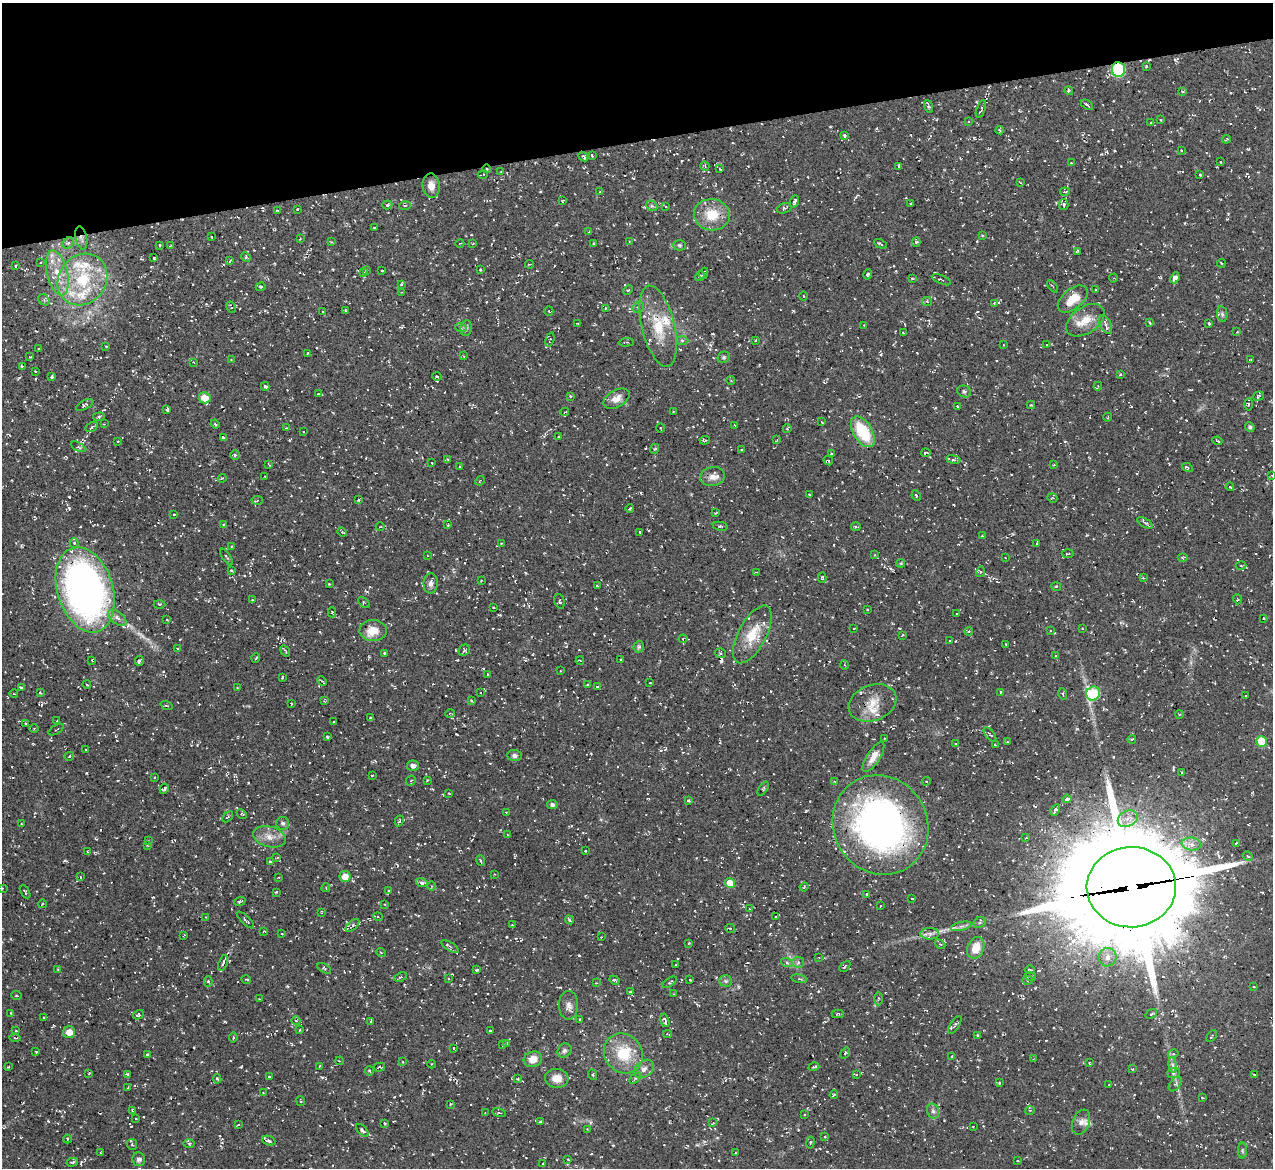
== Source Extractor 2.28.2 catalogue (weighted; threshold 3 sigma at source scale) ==
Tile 3 of 4 x 4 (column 3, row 1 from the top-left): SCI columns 2602-3872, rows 3653-4818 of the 5142 x 5088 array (HDU 1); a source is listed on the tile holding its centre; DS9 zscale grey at full resolution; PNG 1275 x 1170 px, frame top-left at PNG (2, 3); each listed source drawn as its Kron ellipse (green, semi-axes under 4 px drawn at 4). Shown black and unused: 12% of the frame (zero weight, under 2 of 3 exposures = <1% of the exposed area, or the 3 px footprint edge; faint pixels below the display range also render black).
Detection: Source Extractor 2.28.2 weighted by HDU 2 'WHT'; one run over the whole footprint, this tile lists its part. Background 0.0534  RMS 0.0089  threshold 0.0399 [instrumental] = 3 sigma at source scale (4.5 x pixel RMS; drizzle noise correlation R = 1.50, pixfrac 1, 0.05/0.05 arcsec/px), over >= 5 px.
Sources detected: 615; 1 too faint to see at this stretch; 50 cosmic-ray / hot-pixel residue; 1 long thin detection or spike segment (spike, bleed or trail) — neither listed nor drawn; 17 inside a brighter listed object's ellipse — not listed separately; of the other 546, all 500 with FLUX_AUTO >= 0.585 (the completeness limit of this list) listed and drawn (46 fainter detections not listed), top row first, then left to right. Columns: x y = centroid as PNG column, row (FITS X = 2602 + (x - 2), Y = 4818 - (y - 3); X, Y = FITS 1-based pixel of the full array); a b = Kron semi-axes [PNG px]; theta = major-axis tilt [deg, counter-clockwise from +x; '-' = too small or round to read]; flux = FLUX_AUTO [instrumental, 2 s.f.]
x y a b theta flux
1146 66 3 3 - 1.2
1118 70 7 6 - 72
1069 91 4 3 - 1.7
1182 91 4 3 - 1.4
1087 105 7 2 -35 1.4
928 106 6 4 -71 1.5
981 109 9 3 70 1.6
1161 120 3 2 - 0.59
969 122 3 3 - 0.76
1151 122 4 2 - 0.74
1000 130 4 3 - 1.2
845 135 4 3 - 2.4
1226 139 4 2 - 0.96
1181 150 2 2 - 0.71
592 156 3 2 - 0.84
583 157 5 3 - 1.9
1220 162 2 2 - 0.74
1071 163 3 3 - 0.6
705 166 5 3 - 1
899 166 3 2 - 1
487 169 4 3 - 0.72
720 169 3 2 - 0.61
501 172 4 3 - 1
483 174 5 2 - 1
1200 175 3 3 - 1.6
1020 182 4 2 - 0.6
431 186 12 8 -83 7.5
600 192 4 3 - 1
1065 192 5 3 - 1.5
562 201 3 2 - 0.81
794 201 6 3 67 2
911 203 4 2 - 0.81
1064 204 5 4 - 1.5
387 205 5 4 - 1.6
405 205 5 3 - 1.1
652 206 6 4 -42 1.6
666 207 3 2 - 0.71
784 208 7 5 22 1.7
297 209 3 2 - 0.85
277 210 4 3 - 0.83
712 215 18 15 -8 23
375 228 3 2 - 1.2
589 232 3 2 - 0.76
982 235 3 3 - 1.1
211 237 3 2 - 0.98
81 238 12 5 -78 3.8
300 239 3 2 - 0.71
332 242 4 3 - 0.75
629 242 3 2 - 0.73
916 242 5 2 - 1.2
68 243 6 5 - 2
460 243 4 2 - 0.7
593 243 3 3 - 0.7
473 244 4 2 - 0.73
880 244 7 3 -24 1.7
160 245 3 3 - 0.95
679 245 7 5 -1 1.4
170 246 4 2 - 0.71
1077 251 3 2 - 0.85
246 257 5 4 - 1.2
154 258 3 3 - 0.97
230 261 4 2 - 0.83
40 262 3 2 - 0.74
1221 263 4 2 - 0.89
529 264 4 2 - 0.65
15 266 4 3 - 1.3
367 270 4 3 - 0.73
480 270 3 2 - 0.69
382 271 3 2 - 0.67
57 273 23 10 -76 19
364 273 4 2 - 0.74
704 274 6 3 66 2
868 274 5 4 - 1.7
700 276 5 4 - 1.7
1113 278 4 4 - 0.9
1175 278 6 4 66 6.6
912 279 3 2 - 1.1
82 280 27 23 53 50
941 280 10 2 -23 1.2
401 284 3 3 - 0.88
1053 286 7 3 -50 0.99
261 287 5 4 - 1
1096 289 3 2 - 0.66
628 290 5 3 - 0.87
402 292 2 2 - 0.67
803 296 5 3 - 0.86
1073 299 17 10 40 17
44 300 6 5 - 1.8
927 301 5 4 - 1.3
994 303 3 2 - 0.84
231 307 6 4 -61 1.4
638 307 6 5 - 1.7
605 308 4 3 - 0.68
345 310 3 3 - 0.66
323 311 2 2 - 0.79
549 311 5 2 - 0.7
1222 314 8 5 -80 1.8
1085 320 21 13 34 14
577 323 4 2 - 0.85
1150 323 3 2 - 1.1
1105 324 10 5 -65 3
1209 324 3 2 - 1.3
864 325 3 3 - 0.77
658 326 41 16 -76 31
461 328 6 3 -19 1.1
466 328 8 5 81 2.2
1237 332 3 2 - 0.74
903 333 3 2 - 0.71
550 339 7 4 75 1.5
682 340 6 4 -2 1.5
755 341 3 2 - 0.67
626 342 7 3 2 1
1003 345 3 2 - 0.7
1047 345 3 3 - 0.63
106 346 2 2 - 0.78
38 349 3 2 - 0.74
307 353 3 2 - 0.82
464 356 4 3 - 0.67
30 357 3 3 - 0.71
724 357 6 5 - 1.5
231 359 3 2 - 0.59
1251 359 3 2 - 0.62
193 362 3 3 - 0.64
22 366 3 3 - 1.3
35 371 3 2 - 0.81
1120 375 4 3 - 1.1
437 376 4 3 - 0.88
52 377 4 3 - 2.2
731 381 4 3 - 0.69
265 386 4 3 - 1.5
1098 386 4 2 - 0.75
964 391 7 5 -23 2.2
318 394 4 3 - 0.73
570 396 4 4 - 0.92
1258 396 6 4 17 1.2
205 398 6 5 - 13
616 399 14 8 30 7.3
1248 404 6 3 89 1.3
85 405 9 4 27 1.6
1031 405 4 3 - 0.8
957 407 3 2 - 0.71
167 410 3 3 - 1.8
673 411 2 2 - 0.65
565 412 4 3 - 0.72
99 417 6 4 7 1.3
1108 417 4 3 - 0.7
822 422 3 3 - 0.7
104 424 2 2 - 0.69
215 424 4 3 - 1.1
735 425 3 3 - 0.69
92 427 7 4 31 2.2
1250 427 5 4 - 1.7
286 428 2 2 - 0.71
660 428 4 3 - 0.71
787 429 4 3 - 0.66
304 432 2 2 - 0.74
863 432 17 9 -59 41
559 436 3 2 - 0.86
223 437 4 3 - 1.7
705 440 5 3 - 0.96
777 440 3 3 - 0.85
118 441 4 3 - 0.66
1217 441 5 2 - 1
78 447 8 3 -28 1.5
654 449 5 3 - 0.86
741 449 4 3 - 0.95
926 453 5 2 - 1.5
831 454 3 2 - 0.68
235 455 4 4 - 1.3
447 459 3 3 - 0.72
953 460 7 4 -9 1.9
828 461 5 3 - 1
432 463 3 2 - 0.69
268 464 3 2 - 0.95
1054 465 4 3 - 0.64
460 466 3 2 - 0.89
1187 467 6 4 -30 1.2
1272 475 4 3 - 0.83
265 476 2 2 - 0.69
712 477 12 9 10 5.8
222 478 4 3 - 0.9
480 481 5 2 - 0.69
1230 487 4 3 - 0.85
809 494 3 2 - 0.73
916 495 5 3 - 0.91
1052 498 5 4 - 1
257 500 5 4 - 1.2
358 500 3 2 - 0.84
630 509 4 2 - 1.1
716 513 3 2 - 0.68
174 514 3 2 - 0.69
1145 523 8 4 -31 1.8
223 524 3 3 - 0.85
448 525 3 3 - 0.71
720 526 7 4 -12 1.4
380 527 4 3 - 0.72
856 527 5 3 - 1.1
342 532 5 3 - 0.96
640 532 3 3 - 1.4
982 536 4 4 - 1.3
74 543 5 4 - 1.4
1037 543 3 2 - 0.7
501 544 3 3 - 0.8
231 547 2 2 - 0.72
1068 554 6 2 3 0.71
427 555 2 2 - 0.67
875 555 4 2 - 0.61
227 557 10 3 -55 1.2
1182 557 5 3 - 0.89
1005 558 2 2 - 0.61
901 563 4 3 - 0.87
1241 566 5 3 - 0.84
231 570 3 3 - 1.4
980 572 5 3 - 0.94
756 573 4 2 - 0.93
822 578 5 4 - 1.4
1143 578 4 3 - 1
481 580 2 2 - 0.71
431 583 10 7 88 3.9
329 584 3 3 - 0.89
597 586 3 2 - 0.73
1056 586 5 3 - 0.85
85 590 44 28 -73 410
1237 599 5 3 - 0.78
252 600 3 3 - 0.84
559 601 7 5 -72 2
364 602 7 4 -41 1.1
159 604 6 3 -1 0.8
493 607 3 2 - 1
867 609 2 2 - 0.72
332 612 5 4 - 1.1
957 613 3 2 - 0.71
117 618 10 6 -37 3.7
1264 618 3 2 - 0.95
167 620 3 2 - 0.64
854 628 3 2 - 0.7
1082 628 3 2 - 0.64
373 630 14 10 1 13
1050 630 3 3 - 0.76
969 631 4 3 - 0.84
752 634 32 14 62 25
902 635 4 3 - 0.94
683 639 4 4 - 0.96
950 641 2 2 - 0.73
1006 644 2 2 - 0.65
639 647 6 5 - 1.5
178 649 3 2 - 0.76
464 650 6 5 - 1.7
285 651 6 2 -54 1.1
384 653 3 3 - 0.87
720 653 5 4 - 1.7
1056 656 4 3 - 0.86
256 658 5 3 - 0.69
92 660 3 2 - 0.8
621 660 3 2 - 1
139 661 5 4 - 2.1
580 661 4 2 - 0.69
844 665 4 3 - 0.76
560 671 3 3 - 1.2
488 674 3 3 - 0.87
282 677 3 2 - 0.96
322 681 5 3 - 0.9
650 683 3 3 - 0.87
87 685 4 3 - 0.79
587 685 4 3 - 0.77
597 687 4 2 - 0.72
21 688 4 3 - 2.8
237 688 3 2 - 0.76
1000 692 3 2 - 0.59
40 693 3 2 - 1
481 693 2 2 - 0.89
1093 693 7 6 - 66
14 694 4 3 - 0.65
1063 694 6 3 -72 1
1246 696 2 2 - 0.64
471 700 4 3 - 0.93
324 701 3 3 - 0.74
872 703 24 17 21 17
292 704 3 2 - 0.63
166 705 6 2 -21 0.75
450 713 5 3 - 0.83
1179 714 4 3 - 0.84
371 718 4 2 - 1.2
57 721 3 2 - 0.69
334 722 2 2 - 0.74
25 723 3 2 - 0.84
34 728 4 3 - 0.87
56 730 9 3 31 1.1
990 735 8 2 -49 0.97
327 737 3 3 - 1.9
884 738 3 2 - 0.6
1132 739 4 2 - 0.61
1261 741 5 5 - 22
1007 742 4 2 - 0.7
955 744 3 3 - 0.8
996 745 4 2 - 1.4
86 749 3 2 - 0.75
69 756 5 3 - 0.94
514 756 7 5 -3 2.5
873 757 17 6 57 7.8
413 766 6 5 - 3.4
1182 773 4 3 - 0.73
372 775 3 2 - 0.6
154 777 3 3 - 1.3
427 780 3 3 - 0.71
411 781 5 4 - 1.3
926 781 5 4 - 1.2
835 782 4 3 - 0.84
164 789 5 3 - 1.7
763 789 8 3 57 1.1
449 793 3 2 - 0.73
1067 799 4 3 - 4.8
688 800 4 3 - 1.5
552 804 5 4 - 2.4
1055 810 6 4 62 2.2
506 812 3 3 - 0.74
242 814 5 4 - 1.1
228 817 6 3 44 1
1128 819 10 7 26 6.8
399 821 6 3 61 1.2
283 823 6 6 - 2.4
21 824 3 2 - 0.7
880 825 51 47 -59 370
507 834 3 2 - 0.73
269 837 17 10 -13 9.3
1026 838 3 3 - 0.97
148 841 3 2 - 0.71
1236 843 4 2 - 1.2
1191 844 10 6 -8 5.1
147 845 3 2 - 0.72
87 851 3 2 - 0.74
585 851 3 2 - 0.96
1248 856 5 3 - 1.3
277 857 3 2 - 0.69
481 861 5 2 - 0.97
270 862 3 3 - 2.2
494 874 3 2 - 0.59
80 877 3 2 - 0.74
279 877 3 2 - 0.67
345 877 5 5 - 9.4
422 883 6 4 -19 2.5
730 883 5 5 - 16
432 886 5 3 - 0.86
804 887 4 3 - 0.73
1131 887 45 40 2 21000
2 888 3 3 - 0.9
326 888 4 4 - 1
389 890 4 4 - 1.1
25 892 7 2 -59 1.1
276 892 4 3 - 0.97
866 894 4 3 - 0.75
912 898 3 3 - 2.2
240 901 6 3 21 1.5
42 904 4 2 - 0.65
385 905 4 2 - 0.64
880 906 2 2 - 0.68
750 909 3 3 - 0.73
321 912 4 2 - 0.59
775 916 2 2 - 0.71
205 917 3 3 - 1
378 917 5 3 - 0.86
245 920 11 3 -44 1.8
569 920 4 3 - 1.5
980 923 6 5 - 1.4
352 925 8 4 41 2.1
512 925 3 3 - 0.72
961 926 10 4 13 2.8
730 928 5 2 - 0.76
264 931 4 3 - 0.69
282 934 4 3 - 0.9
930 934 9 6 0 3.4
184 935 3 2 - 0.66
601 937 3 2 - 0.67
689 943 3 3 - 0.63
940 944 6 4 -41 1.3
450 946 10 4 -32 1.7
976 948 11 8 66 14
381 953 5 3 - 0.8
1108 957 9 9 - 6.6
819 958 4 3 - 0.65
798 962 6 5 - 1.8
223 963 8 3 71 1.9
787 963 6 4 -20 1.4
675 965 2 2 - 0.74
845 966 6 3 46 1.1
324 968 7 3 -31 1.1
58 969 4 3 - 0.85
477 970 4 3 - 1.1
1030 970 5 3 - 1
1030 976 5 3 - 1.5
400 977 7 4 22 1.4
449 978 3 2 - 0.68
246 979 5 3 - 0.89
799 979 8 3 -11 1.3
614 980 5 3 - 1.3
690 980 3 2 - 0.69
1028 980 5 4 - 1.8
208 981 5 4 - 1.4
726 981 6 5 - 1.8
670 982 8 3 33 1.4
596 983 3 3 - 0.93
1254 987 2 2 - 0.74
630 992 4 3 - 0.83
673 994 3 2 - 0.62
16 996 5 2 - 0.82
259 999 2 2 - 0.63
878 999 7 3 89 1
569 1005 14 9 -90 5.6
11 1013 4 3 - 0.8
838 1014 6 4 0 1.4
1151 1014 6 3 35 1.1
138 1015 5 4 - 1.3
43 1017 3 2 - 0.98
580 1019 4 3 - 0.99
665 1020 7 3 -74 2.3
296 1021 4 3 - 0.75
371 1021 3 2 - 0.77
955 1025 10 4 56 2.3
300 1030 3 2 - 0.95
16 1031 4 2 - 0.61
490 1031 2 2 - 1.1
69 1032 6 6 - 8.1
667 1034 4 3 - 1.2
978 1035 3 2 - 1.1
1212 1036 7 2 53 1.1
15 1038 5 2 - 0.83
233 1038 5 3 - 1.2
506 1043 3 3 - 1.4
503 1045 3 3 - 0.96
454 1048 3 2 - 0.69
36 1051 3 2 - 0.82
564 1051 7 6 - 2.4
623 1053 21 18 -52 32
845 1053 6 3 55 1.1
147 1054 3 3 - 1.4
1173 1054 5 3 - 1.1
952 1056 3 2 - 0.63
533 1059 9 7 16 9.3
1033 1059 4 2 - 0.66
340 1061 4 3 - 0.75
402 1062 3 2 - 0.6
1089 1063 3 2 - 0.63
431 1064 4 3 - 0.71
1173 1065 8 4 -82 2.2
320 1066 4 3 - 0.89
8 1067 2 2 - 0.74
379 1067 6 3 13 1.6
814 1067 5 3 - 1.5
644 1069 11 8 40 4.6
1132 1069 4 3 - 0.68
370 1071 4 3 - 1.7
89 1073 3 2 - 0.78
1173 1073 6 5 - 2.1
128 1074 3 3 - 1.5
1254 1074 3 2 - 0.8
593 1075 5 3 - 0.98
856 1075 3 2 - 0.76
269 1076 3 3 - 1.5
557 1078 11 9 -3 8.9
635 1078 7 4 42 1.4
217 1079 5 4 - 1.5
518 1079 3 3 - 0.72
999 1083 4 3 - 0.75
1175 1084 8 5 53 2
1109 1085 3 2 - 0.59
128 1087 3 2 - 0.61
263 1093 3 3 - 0.63
834 1095 4 3 - 0.94
1202 1097 2 2 - 0.8
300 1101 5 2 - 0.79
450 1104 4 3 - 0.74
132 1110 4 3 - 0.86
1030 1110 5 3 - 0.74
933 1111 8 6 -75 2.5
485 1113 4 2 - 0.83
499 1113 7 3 -9 1.9
805 1114 2 2 - 0.8
136 1119 3 2 - 0.89
540 1121 4 2 - 0.82
1081 1122 13 8 68 5.2
384 1123 3 2 - 0.83
713 1123 4 3 - 0.84
238 1125 4 2 - 0.8
973 1126 3 2 - 0.93
587 1129 4 3 - 0.69
362 1130 8 4 -46 3.7
825 1136 4 3 - 0.88
67 1139 4 3 - 0.91
269 1141 7 4 -21 2.4
810 1142 6 3 80 1
189 1143 6 4 -1 1.3
132 1144 5 5 - 1.3
1242 1151 8 4 -90 1.3
100 1152 3 2 - 0.67
735 1153 3 2 - 0.66
139 1159 7 6 - 3.1
568 1160 4 2 - 0.63
1017 1160 4 2 - 0.63
72 1162 6 3 14 1.2
543 1163 2 2 - 0.75
Overlapping masked pixels (flux is a lower limit): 4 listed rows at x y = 1118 70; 487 169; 81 238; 1131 887
Isophote crosses this tile's border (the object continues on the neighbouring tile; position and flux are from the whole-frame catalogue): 2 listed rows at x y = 1272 475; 2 888
Unlisted compact peaks at least as high as the median listed source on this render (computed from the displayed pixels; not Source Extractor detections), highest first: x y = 579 955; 69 497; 793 311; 241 1067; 322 1077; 633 178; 287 986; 507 937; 19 378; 641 493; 881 354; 197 745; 1082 345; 724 549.